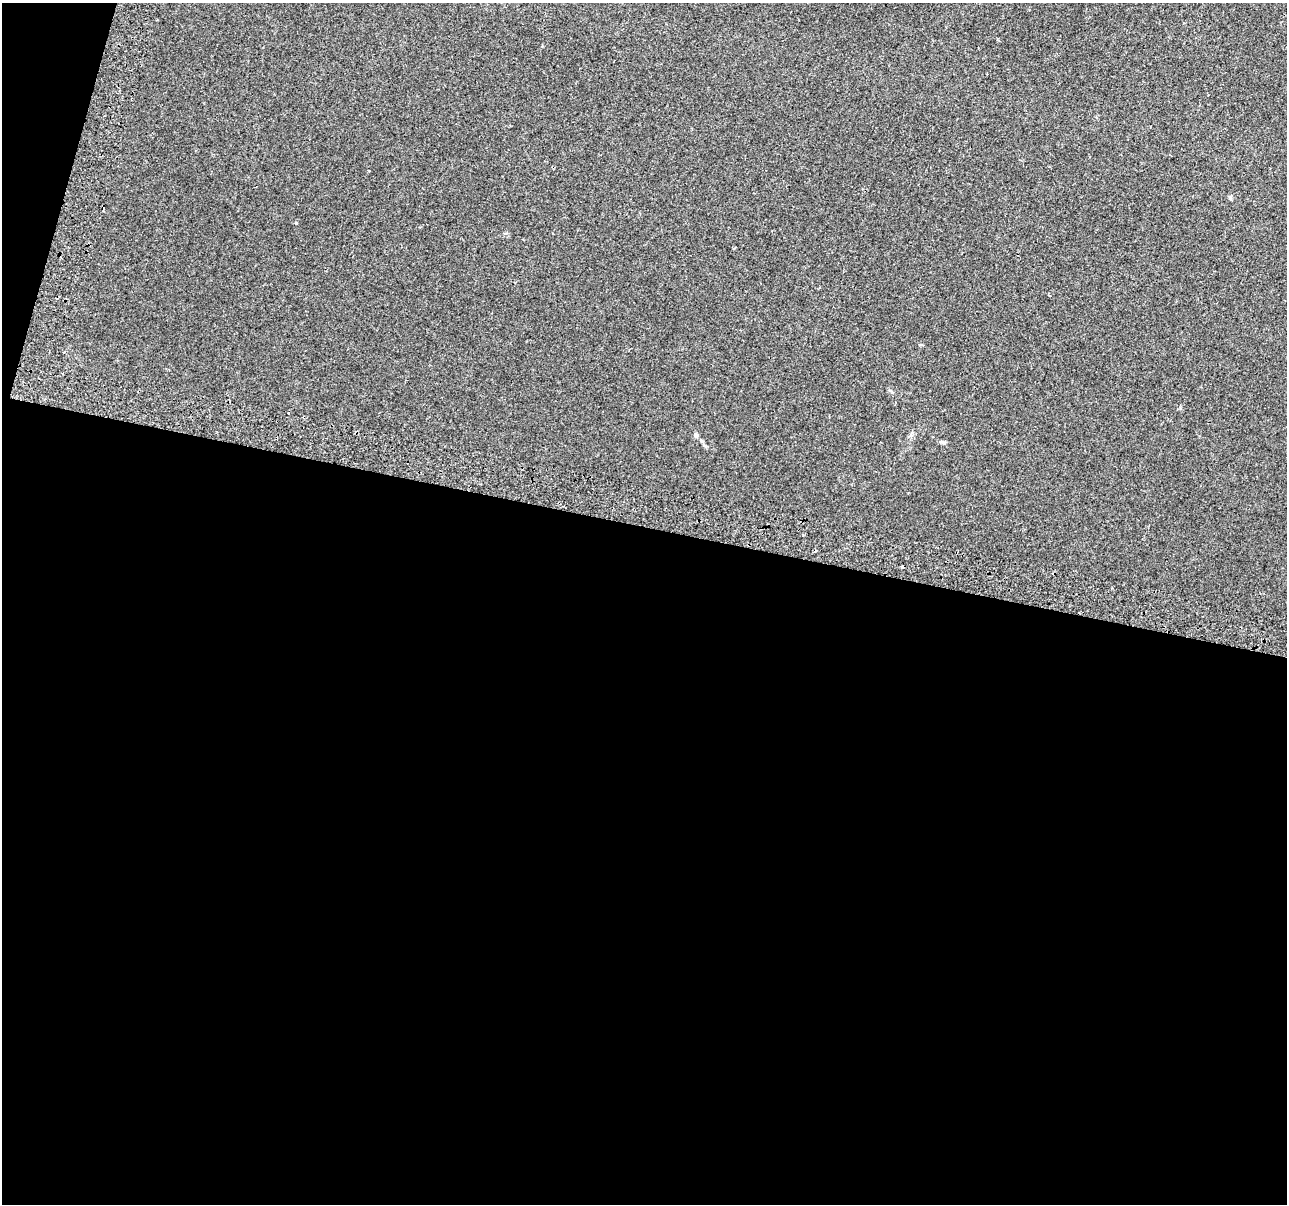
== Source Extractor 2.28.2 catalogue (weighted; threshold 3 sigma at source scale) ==
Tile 13 of 4 x 4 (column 1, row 4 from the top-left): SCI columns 61-1345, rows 345-1546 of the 5252 x 5438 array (HDU 1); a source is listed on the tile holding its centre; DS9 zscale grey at full resolution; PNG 1289 x 1206 px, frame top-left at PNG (2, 3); no overlay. Shown black and unused: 58% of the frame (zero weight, under 2 of 3 exposures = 4% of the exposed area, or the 3 px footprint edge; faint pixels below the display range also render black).
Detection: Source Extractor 2.28.2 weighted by HDU 2 'WHT'; one run over the whole footprint, this tile lists its part. Background 0.0402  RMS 0.0053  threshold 0.024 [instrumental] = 3 sigma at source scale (4.5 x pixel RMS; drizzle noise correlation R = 1.50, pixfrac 1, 0.0396/0.0396 arcsec/px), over >= 5 px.
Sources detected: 9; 4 cosmic-ray / hot-pixel residue — not listed; the other 5 listed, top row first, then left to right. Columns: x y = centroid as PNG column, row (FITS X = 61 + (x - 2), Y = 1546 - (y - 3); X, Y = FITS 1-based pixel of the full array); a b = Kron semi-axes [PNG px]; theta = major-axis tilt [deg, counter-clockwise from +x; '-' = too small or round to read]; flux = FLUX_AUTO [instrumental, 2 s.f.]
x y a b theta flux
296 223 4 4 - 0.6
64 352 3 2 - 0.5
63 373 2 2 - 0.6
696 435 7 5 -80 1
943 442 7 4 -1 0.89